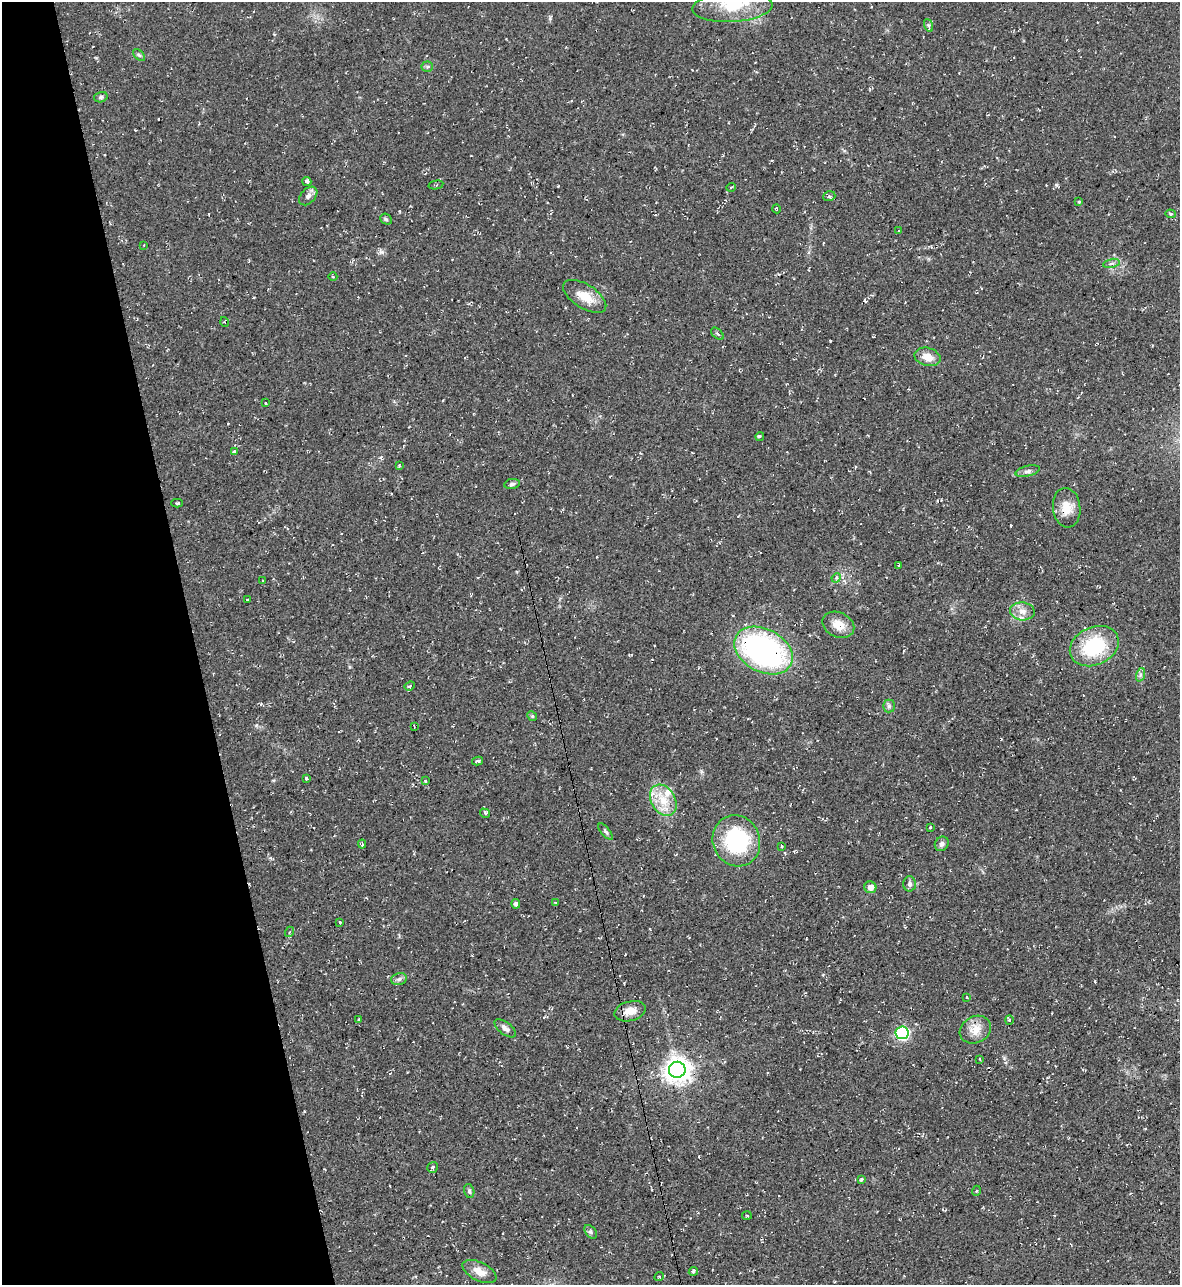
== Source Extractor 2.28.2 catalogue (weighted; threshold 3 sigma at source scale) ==
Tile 5 of 4 x 4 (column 1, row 2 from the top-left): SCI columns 141-1318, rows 2568-3850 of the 5116 x 5134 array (HDU 1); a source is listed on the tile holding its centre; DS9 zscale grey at full resolution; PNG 1182 x 1287 px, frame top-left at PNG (2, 2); each listed source drawn as its Kron ellipse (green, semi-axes under 4 px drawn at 4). Shown black and unused: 16% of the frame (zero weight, under 2 of 3 exposures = <1% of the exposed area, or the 3 px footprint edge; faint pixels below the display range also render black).
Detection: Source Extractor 2.28.2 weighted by HDU 2 'WHT'; one run over the whole footprint, this tile lists its part. Background 0.0389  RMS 0.0094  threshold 0.0424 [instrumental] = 3 sigma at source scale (4.5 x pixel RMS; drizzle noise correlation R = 1.50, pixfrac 1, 0.05/0.05 arcsec/px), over >= 5 px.
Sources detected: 84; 3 cosmic-ray / hot-pixel residue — neither listed nor drawn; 2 inside a brighter listed object's ellipse — not listed separately; the other 79 listed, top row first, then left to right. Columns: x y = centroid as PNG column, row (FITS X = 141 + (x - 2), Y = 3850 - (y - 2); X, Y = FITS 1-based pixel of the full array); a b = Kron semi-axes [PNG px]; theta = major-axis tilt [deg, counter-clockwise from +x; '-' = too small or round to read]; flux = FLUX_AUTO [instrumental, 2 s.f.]
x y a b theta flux
732 7 40 15 3 35
928 25 6 4 -71 1.5
139 55 7 4 -44 1.7
427 67 5 5 - 1.6
101 97 7 5 17 1.9
307 181 4 4 - 2.5
436 185 7 3 11 1.2
731 187 5 3 - 0.74
308 196 11 7 46 3.9
829 196 6 5 - 1.9
1079 202 4 3 - 0.87
777 209 4 3 - 0.71
1171 214 5 4 - 1.5
386 219 6 5 - 1.7
898 231 3 3 - 2.3
144 245 2 2 - 0.61
1111 263 8 3 14 2
333 277 4 3 - 0.79
585 296 24 12 -32 16
225 322 5 3 - 0.99
717 334 7 4 -43 2.1
927 357 13 9 -15 9.5
266 403 3 3 - 2.4
760 436 4 3 - 1.3
234 451 3 2 - 3.4
399 465 4 3 - 0.93
1028 471 12 5 13 3
512 484 8 5 10 2.2
177 503 6 3 1 2.1
1067 508 20 13 -83 14
899 565 4 3 - 0.81
836 578 5 4 - 1.5
263 581 3 2 - 0.88
247 599 3 3 - 1.5
1022 611 12 9 -4 6.7
838 625 16 12 -25 13
1094 646 25 19 25 58
763 650 31 21 -28 220
1140 675 7 4 71 1.9
410 686 5 4 - 1.4
889 706 6 6 - 2.1
532 716 5 4 - 1.2
414 726 3 2 - 1.1
478 761 5 3 - 2.1
306 778 3 3 - 4.7
426 781 3 2 - 1.5
663 800 17 12 -58 17
485 813 5 3 - 1.5
930 827 3 3 - 3.6
606 832 10 4 -50 2.3
736 841 26 23 -66 82
362 844 4 3 - 2.1
942 844 7 6 - 2.9
781 846 3 3 - 1.5
910 884 7 6 - 2.7
870 887 6 5 - 5.9
555 902 4 2 - 0.61
516 904 5 4 - 3
340 922 3 3 - 1.4
289 932 5 3 - 0.9
399 979 8 6 15 2.6
966 997 3 2 - 1.6
630 1011 16 9 15 11
359 1019 3 3 - 1.9
1009 1020 4 4 - 1.1
505 1028 13 6 -36 4.3
975 1030 16 13 28 12
902 1033 6 6 - 140
980 1059 3 3 - 1.2
677 1070 8 8 - 950
433 1167 5 5 - 2.2
861 1179 4 3 - 1.4
469 1191 7 5 -75 1.7
976 1191 5 3 - 0.84
747 1215 5 3 - 0.96
591 1232 8 5 -51 2
693 1271 5 3 - 3.1
479 1272 18 9 -26 10
659 1277 5 3 - 1.2
Unlisted compact peaks at least as high as the median listed source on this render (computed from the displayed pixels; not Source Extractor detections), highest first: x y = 1056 185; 381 252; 830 341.